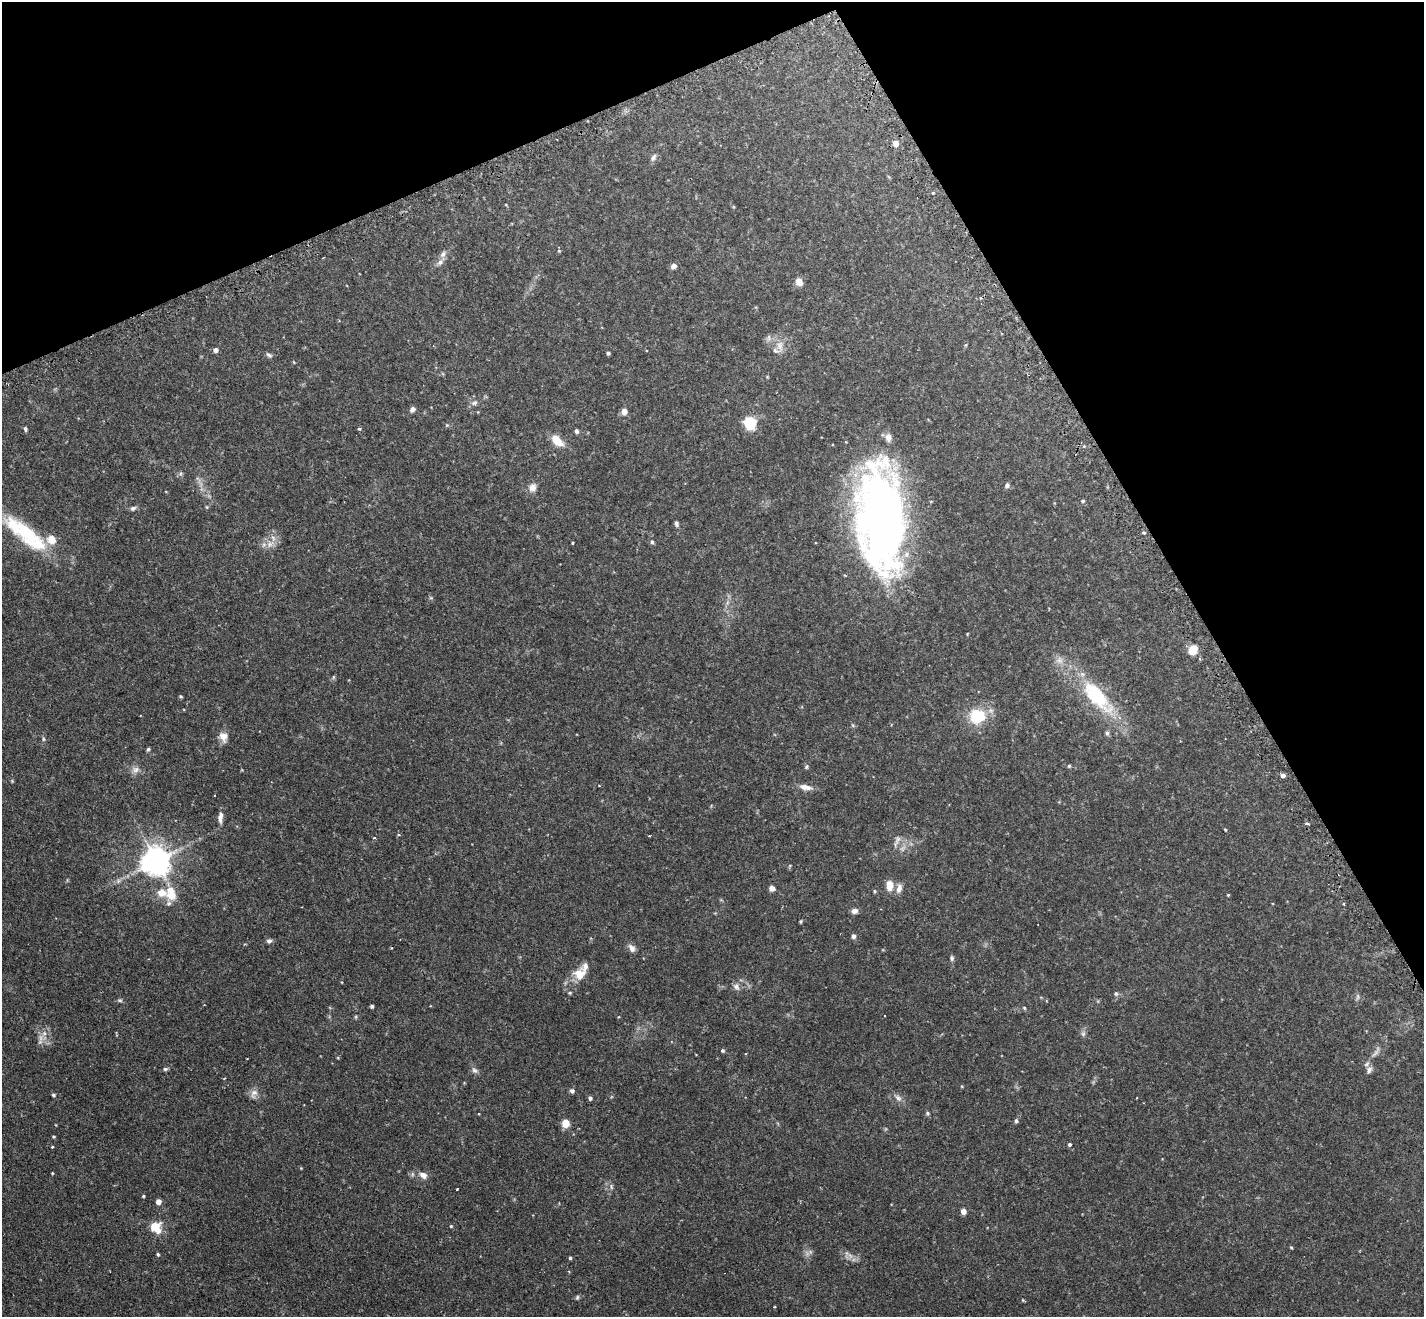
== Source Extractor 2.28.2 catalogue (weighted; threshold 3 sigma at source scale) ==
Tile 3 of 4 x 4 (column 3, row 1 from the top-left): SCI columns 2889-4310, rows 4128-5442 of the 5775 x 5761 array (HDU 1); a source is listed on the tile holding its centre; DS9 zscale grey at full resolution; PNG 1426 x 1319 px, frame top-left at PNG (2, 2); no overlay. Shown black and unused: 24% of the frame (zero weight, under 2 of 3 exposures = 4% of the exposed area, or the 3 px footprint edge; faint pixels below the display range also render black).
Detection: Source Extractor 2.28.2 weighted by HDU 2 'WHT'; one run over the whole footprint, this tile lists its part. Background 0.211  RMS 0.0069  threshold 0.0309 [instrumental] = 3 sigma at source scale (4.5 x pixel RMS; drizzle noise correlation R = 1.50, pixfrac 1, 0.05/0.05 arcsec/px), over >= 5 px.
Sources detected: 140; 3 too faint to see at this stretch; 1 inside a brighter object's white glare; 2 cosmic-ray / hot-pixel residue — not listed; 12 inside a brighter listed object's ellipse — not listed separately; the other 122 listed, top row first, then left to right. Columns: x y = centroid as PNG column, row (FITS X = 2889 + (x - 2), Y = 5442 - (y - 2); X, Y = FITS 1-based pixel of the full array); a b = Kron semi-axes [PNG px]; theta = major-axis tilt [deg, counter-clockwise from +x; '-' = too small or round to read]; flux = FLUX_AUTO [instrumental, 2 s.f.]
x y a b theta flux
896 143 7 7 - 4.1
653 158 10 6 55 2.2
933 193 4 3 - 1
506 205 5 3 - 0.46
559 251 5 4 - 0.71
323 258 3 2 - 0.48
440 262 13 6 48 3.1
673 266 7 6 - 2.6
799 282 10 8 -64 4.2
768 338 10 6 85 2
966 345 5 4 - 0.68
780 346 19 10 -88 6.3
216 350 5 5 - 2.7
646 350 4 2 - 0.53
608 353 4 3 - 1.2
269 355 9 5 -38 1.6
294 362 4 4 - 0.59
474 403 9 6 20 2.1
412 409 6 5 - 2.6
624 412 6 5 - 5
750 422 6 6 - 96
447 425 5 5 - 0.81
25 429 7 4 -70 1.2
359 429 4 3 - 1.3
576 431 5 4 - 1.5
557 441 16 9 -44 9.8
1084 446 5 4 - 0.93
181 474 7 6 - 1.4
1007 485 7 6 - 1.7
532 487 10 9 - 4.5
1083 501 5 5 - 1.1
207 507 6 3 72 0.7
133 508 8 6 15 1.8
881 516 115 42 -86 430
676 524 8 5 -77 1.6
27 533 46 19 -39 40
1143 533 3 3 - 2.5
652 542 6 5 - 1
572 543 3 3 - 0.89
270 544 14 10 27 5.9
431 598 6 4 -18 0.78
967 634 5 3 - 0.47
1193 650 8 7 - 14
333 677 6 4 89 0.83
181 696 5 4 - 0.67
1097 696 53 20 -48 55
977 716 15 14 - 26
853 725 6 5 - 0.93
1107 733 7 5 -75 1.4
223 737 12 10 -64 5.5
43 739 7 4 -83 1.1
148 749 5 4 - 0.94
1069 766 5 5 - 0.8
806 767 7 5 60 1.1
135 770 12 9 12 3.8
1283 775 3 3 - 75
12 781 4 4 - 0.64
806 787 17 7 -11 4.9
220 817 13 6 85 4
1307 824 4 3 - 1.9
1225 830 3 3 - 0.67
399 835 4 3 - 1
374 838 4 3 - 0.76
897 841 19 6 70 3.4
156 861 9 9 - 1000
789 866 6 4 70 0.7
118 881 8 6 46 2
890 885 10 7 87 8.3
772 888 6 6 - 3
899 888 14 7 77 4
874 891 5 4 - 0.9
162 893 18 12 -15 10
1228 895 3 3 - 0.65
854 911 7 6 - 3.1
800 921 4 3 - 0.78
853 936 5 4 - 2.6
269 941 7 6 - 1.8
392 948 4 3 - 0.52
632 948 11 7 -58 3.3
952 958 6 5 - 1.5
579 974 17 15 37 10
736 987 11 8 -62 3
570 993 5 4 - 0.71
1116 994 7 6 - 1.4
1357 997 10 5 75 1.7
120 1000 7 5 -20 1.1
372 1006 4 3 - 1.1
1024 1008 5 4 - 0.76
356 1017 6 4 -72 0.76
1083 1034 9 6 75 1.8
41 1038 10 7 -79 3.6
723 1051 5 4 - 1.1
1376 1052 21 5 58 4.5
165 1069 6 5 - 1.2
475 1070 10 6 -47 2.3
1369 1070 11 7 62 2.8
572 1091 6 5 - 1.7
254 1094 14 9 68 4
53 1095 6 4 -28 1
590 1098 4 4 - 1.8
898 1098 13 7 -42 3.3
928 1113 6 5 - 1
1016 1121 6 5 - 1.2
565 1123 5 5 - 23
53 1137 3 3 - 0.82
1070 1144 4 4 - 1.3
52 1147 3 2 - 1.2
301 1168 4 4 - 0.5
52 1173 3 3 - 0.54
423 1175 11 7 -29 4
611 1187 9 3 -77 1.2
457 1189 3 3 - 1
143 1196 3 3 - 0.77
158 1202 5 4 - 5.1
963 1211 4 4 - 6.9
154 1226 10 7 32 11
451 1226 4 4 - 0.7
1291 1247 4 3 - 0.67
158 1254 4 4 - 0.95
850 1256 12 7 -43 3.5
570 1258 4 4 - 0.92
577 1297 7 5 69 1.1